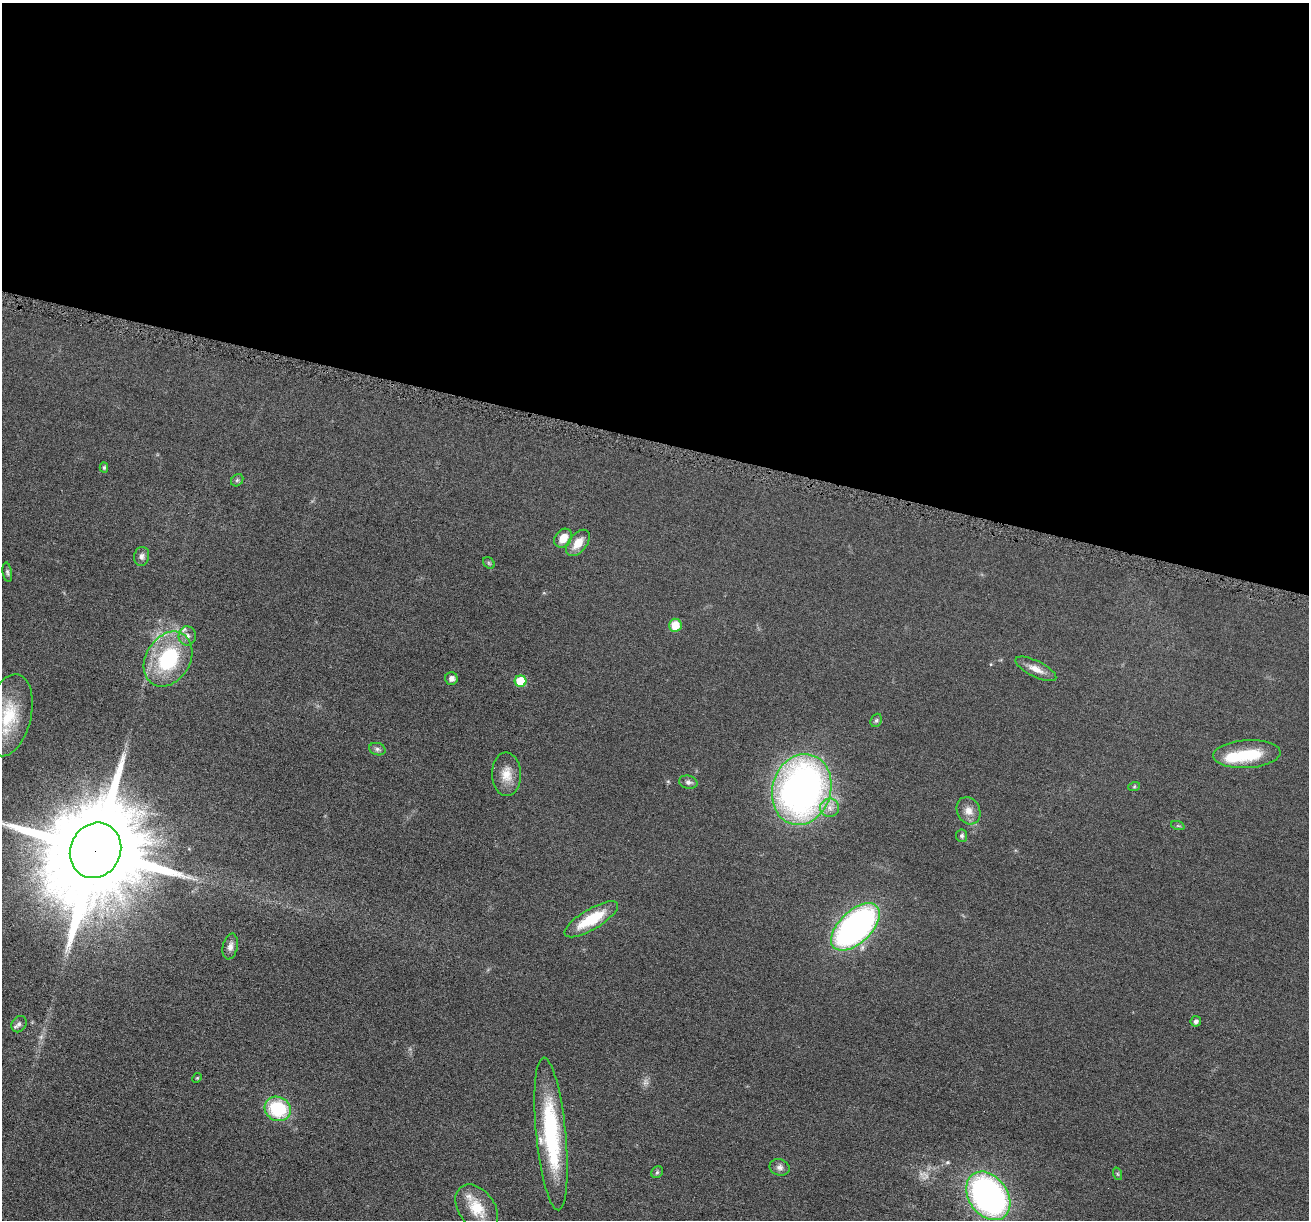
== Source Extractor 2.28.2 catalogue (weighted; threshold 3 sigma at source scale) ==
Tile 3 of 4 x 4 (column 3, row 1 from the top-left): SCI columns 2628-3934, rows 3792-5009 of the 5255 x 5272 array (HDU 1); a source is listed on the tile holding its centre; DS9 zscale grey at full resolution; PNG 1311 x 1222 px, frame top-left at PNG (2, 3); each listed source drawn as its Kron ellipse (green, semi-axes under 4 px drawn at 4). Shown black and unused: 36% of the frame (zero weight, under 4 of 8 exposures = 1% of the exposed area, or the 3 px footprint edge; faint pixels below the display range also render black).
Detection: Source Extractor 2.28.2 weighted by HDU 2 'WHT'; one run over the whole footprint, this tile lists its part. Background 0.0528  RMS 0.0086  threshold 0.035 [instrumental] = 3 sigma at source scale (4.09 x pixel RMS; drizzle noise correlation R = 1.36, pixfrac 0.8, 0.05/0.05 arcsec/px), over >= 5 px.
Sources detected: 43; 1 too faint to see at this stretch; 1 inside a brighter object's white glare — neither listed nor drawn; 2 inside a brighter listed object's ellipse — not listed separately; the other 39 listed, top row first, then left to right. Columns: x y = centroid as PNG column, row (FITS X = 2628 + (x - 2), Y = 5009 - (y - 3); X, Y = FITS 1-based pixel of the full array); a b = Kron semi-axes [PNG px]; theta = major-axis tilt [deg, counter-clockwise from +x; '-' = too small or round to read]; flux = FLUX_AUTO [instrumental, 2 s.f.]
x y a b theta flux
104 468 5 4 - 1.2
237 480 7 5 44 1.3
563 538 10 8 53 10
578 543 15 9 51 11
142 556 9 7 78 2.9
489 563 6 5 - 1.2
7 572 10 4 -81 1.7
675 625 6 6 - 15
187 636 10 8 89 4.1
168 659 29 22 58 66
1036 669 22 8 -26 7.8
451 678 6 6 - 4.1
520 681 6 5 - 26
9 715 42 22 77 38
876 720 7 5 67 1.4
377 749 8 6 -16 2.1
1247 754 34 14 3 32
507 774 22 14 -88 12
688 782 9 6 -13 2.4
1134 787 6 4 19 1.1
802 789 36 29 73 370
830 808 9 9 - 5.8
968 811 14 11 -65 7.3
1178 826 7 4 -19 1.2
962 836 6 5 - 1.7
96 850 28 25 63 20000
591 919 30 10 31 31
855 927 30 16 43 260
230 947 13 7 77 4.2
1196 1021 5 5 - 2.5
19 1024 9 7 56 2.8
197 1078 5 4 - 0.84
278 1109 13 12 - 50
551 1134 77 15 -84 85
780 1167 10 8 -18 3.7
657 1172 6 5 - 1.4
1118 1174 6 4 -70 1
988 1196 26 19 -54 260
477 1208 26 18 -53 23
Overlapping masked pixels (flux is a lower limit): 1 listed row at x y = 96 850
Isophote crosses this tile's border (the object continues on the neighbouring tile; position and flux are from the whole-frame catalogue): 1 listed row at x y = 96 850